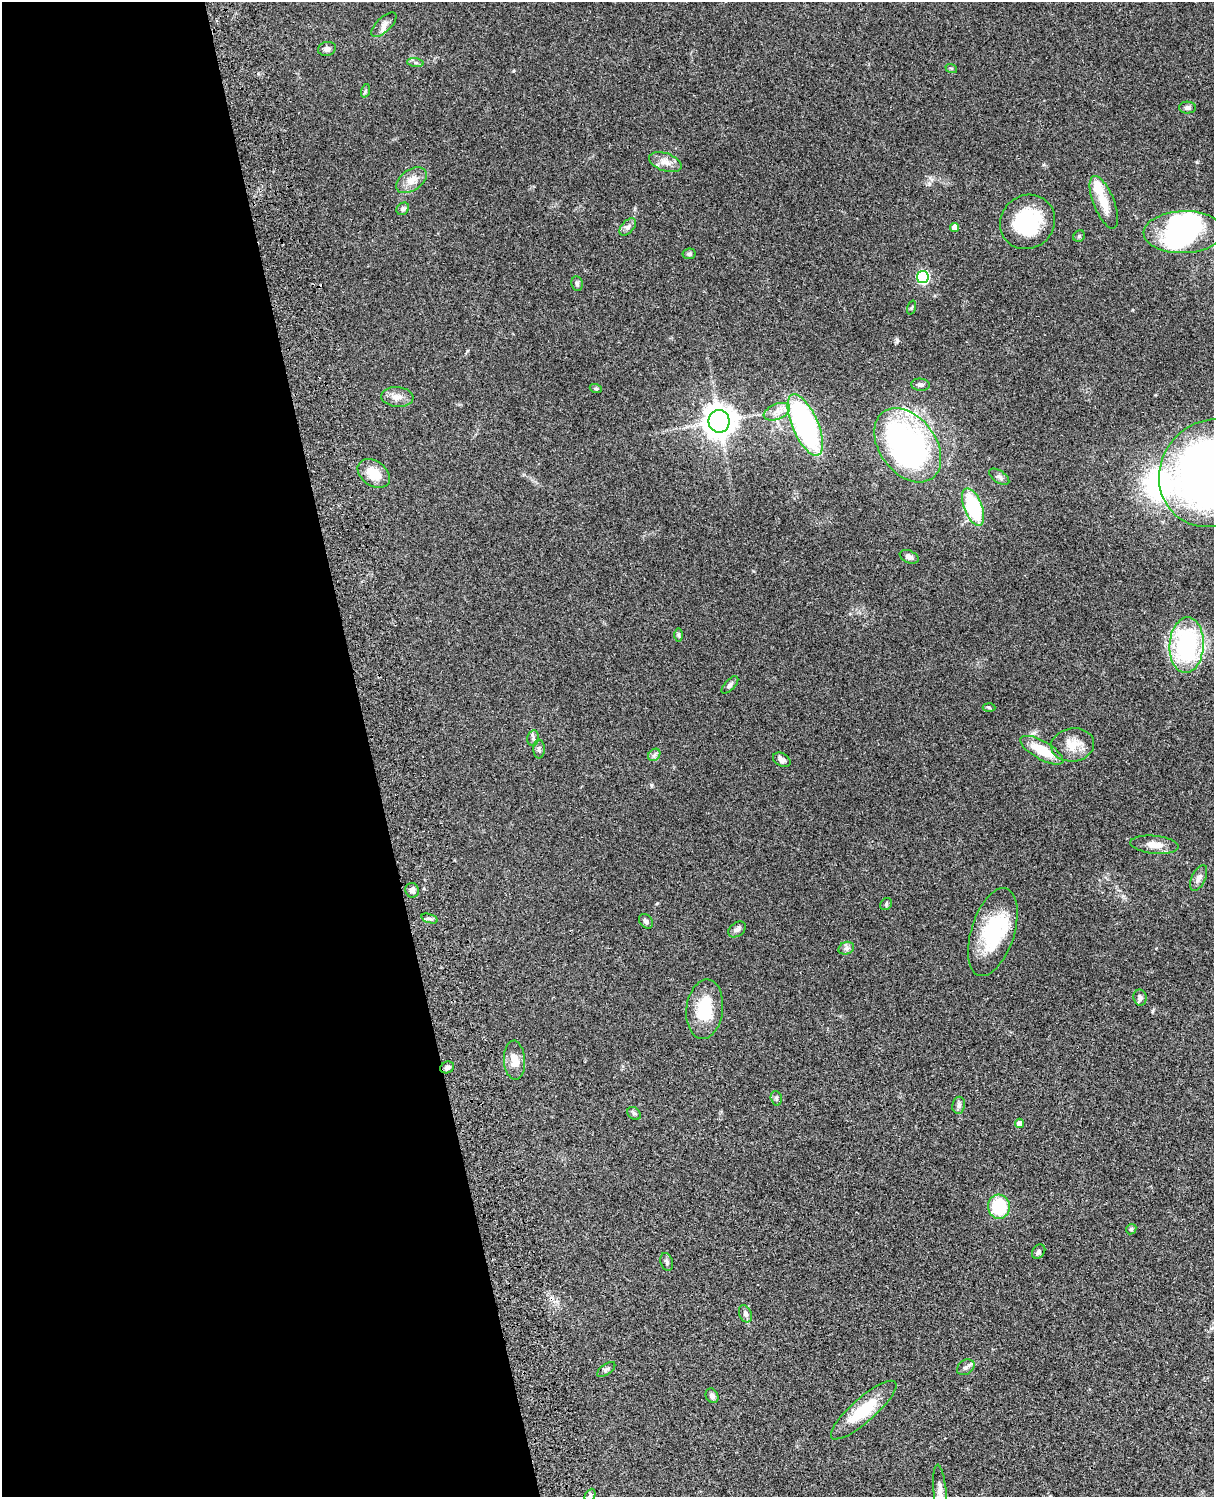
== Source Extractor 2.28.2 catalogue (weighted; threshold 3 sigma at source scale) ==
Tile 5 of 4 x 3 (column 1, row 2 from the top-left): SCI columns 121-1332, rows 1777-3271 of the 5088 x 4934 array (HDU 1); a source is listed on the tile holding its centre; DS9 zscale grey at full resolution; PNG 1216 x 1499 px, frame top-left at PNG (2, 2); each listed source drawn as its Kron ellipse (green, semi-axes under 4 px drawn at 4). Shown black and unused: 30% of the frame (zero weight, under 3 of 4 exposures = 6% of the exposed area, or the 3 px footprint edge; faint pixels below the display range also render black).
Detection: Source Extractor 2.28.2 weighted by HDU 2 'WHT'; one run over the whole footprint, this tile lists its part. Background 0.0873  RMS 0.0063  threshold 0.0284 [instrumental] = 3 sigma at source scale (4.5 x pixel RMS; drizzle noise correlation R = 1.50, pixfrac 1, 0.05/0.05 arcsec/px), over >= 5 px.
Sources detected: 76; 4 inside a brighter object's white glare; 1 cosmic-ray / hot-pixel residue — neither listed nor drawn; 2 inside a brighter listed object's ellipse — not listed separately; the other 69 listed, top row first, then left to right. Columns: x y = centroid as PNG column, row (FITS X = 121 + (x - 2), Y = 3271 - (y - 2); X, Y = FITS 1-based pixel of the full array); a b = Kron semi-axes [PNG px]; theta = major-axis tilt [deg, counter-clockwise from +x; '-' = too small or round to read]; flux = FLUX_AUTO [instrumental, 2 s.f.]
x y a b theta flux
384 25 16 7 43 3.4
327 49 9 7 15 2.5
415 63 8 4 -8 1.3
951 68 6 4 -19 0.79
365 91 7 4 72 1
1187 108 8 6 -1 1.7
665 162 17 9 -20 5.4
411 180 17 10 36 6.6
1104 202 28 10 -68 11
403 209 7 5 45 1.2
1027 222 28 26 39 40
628 227 10 6 47 2.2
955 227 4 4 - 4.6
1183 232 39 21 2 54
1079 236 6 5 - 0.94
689 254 6 5 - 1.4
923 277 6 6 - 68
577 284 7 5 -84 1.3
911 307 7 3 71 0.69
920 385 9 6 -5 1.7
596 389 6 4 -18 0.78
397 397 16 10 -5 5
777 412 14 7 22 4.7
719 421 11 10 - 800
805 425 33 13 -67 110
908 445 41 28 -53 160
374 473 18 12 -35 12
1212 473 55 51 53 480
999 477 11 6 -34 1.9
973 507 20 9 -69 45
909 557 10 6 -24 2.3
679 635 7 4 -90 1
1187 645 28 17 86 84
730 685 11 5 46 1.6
989 707 6 4 -3 0.73
533 738 8 5 79 1.5
1073 745 22 16 7 11
539 749 9 5 90 1.6
1042 750 24 9 -30 16
654 755 7 5 45 1.6
782 760 9 6 -30 2.3
1154 845 24 9 -6 7.5
1199 878 14 7 64 3.2
412 890 7 6 - 2.4
886 904 6 5 - 1
429 919 8 3 -19 1.3
646 921 8 6 -52 1.6
737 929 10 7 39 2
993 932 45 21 72 41
846 948 8 6 21 1.8
1140 998 8 6 -82 2.2
705 1009 30 18 83 23
514 1060 19 10 -87 7.4
447 1067 7 5 26 1.8
776 1098 7 5 -75 1.2
959 1105 8 6 81 1.7
634 1113 7 5 -42 1.3
1019 1123 4 4 - 3.5
999 1207 12 11 - 31
1131 1229 5 4 - 0.86
1039 1252 8 6 54 1.7
667 1262 9 6 -72 1.6
745 1314 9 6 -68 2.2
966 1367 9 7 34 2
606 1369 10 5 35 1.3
712 1396 7 6 - 2.2
864 1410 42 12 41 25
940 1491 26 6 -85 4.6
590 1496 7 5 64 1.2
Isophote crosses this tile's border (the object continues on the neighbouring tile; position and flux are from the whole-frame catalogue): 3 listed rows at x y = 1212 473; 940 1491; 590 1496
Unlisted compact peaks at least as high as the median listed source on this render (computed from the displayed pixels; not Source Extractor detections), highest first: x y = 897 340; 929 184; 513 71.